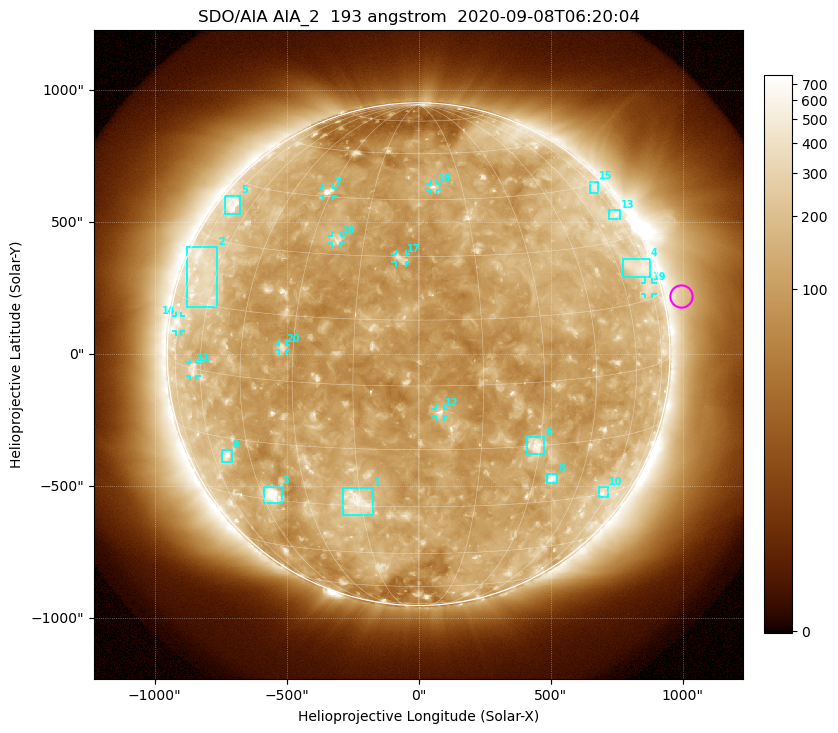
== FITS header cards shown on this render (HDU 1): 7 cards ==
TELESCOP= 'SDO/AIA'
INSTRUME= 'AIA_2'
WAVELNTH=                  193
WAVEUNIT= 'angstrom'
DATE-OBS= '2020-09-08T06:20:04.85'
CTYPE1  = 'HPLN-TAN'
CTYPE2  = 'HPLT-TAN'

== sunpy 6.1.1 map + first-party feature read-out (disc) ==
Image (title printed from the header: SDO/AIA AIA_2  193 angstrom  2020-09-08T06:20:04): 1024 x 1024 px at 2.4 arcsec/px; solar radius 952 arcsec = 397 px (full disc in frame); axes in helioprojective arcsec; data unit not stated in the header (colour bar unlabelled)
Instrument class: DISC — disc imager (sunpy class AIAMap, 193 A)
Bright regions (active regions / flare kernels): reference = the median radial profile (limb darkening/brightening removed); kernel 9 px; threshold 5 sigma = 180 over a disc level ~121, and >= 1.15x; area >= 12 px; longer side >= 10 px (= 24 arcsec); searched inside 0.97 R_sun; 21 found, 20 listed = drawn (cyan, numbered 1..; 9 of them under ~33 arcsec drawn as corner ticks so the feature stays visible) (cap 20 boxes per figure: the strongest are kept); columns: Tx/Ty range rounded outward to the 5 arcsec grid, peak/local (2 s.f.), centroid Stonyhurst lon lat
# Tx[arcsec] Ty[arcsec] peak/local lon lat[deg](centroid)
1 -285..-170 -610..-505 4.7 -16 -29
2 -880..-760 175..405 2.6 -66 +20
3 -585..-515 -565..-500 9 -41 -29
4 770..875 290..365 2.5 +70 +23
5 -735..-675 530..600 3.7 -71 +39
6 410..475 -380..-315 4.9 +29 -15
7 -365..-325 600..630 6.9 -31 +46
8 485..525 -490..-450 5.1 +35 -24
9 -750..-705 -410..-365 4.3 -54 -20
10 685..720 -540..-505 3.4 +57 -29
11 -870..-840 -85..-30 2.9 -63 +0
12 65..95 -235..-205 6 +5 -6
13 720..765 510..545 2.6 +73 +36
14 -920..-900 85..145 3 -75 +9
15 645..685 610..655 2.4 +74 +44
16 -330..-295 420..450 3.4 -23 +34
17 -90..-45 345..380 3.9 -5 +30
18 45..70 620..645 3.4 +5 +49
19 860..885 225..270 2 +73 +18
20 -530..-505 15..35 3.4 -33 +8
Off-limb structures (1.02-1.3 R_sun): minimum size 162 px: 3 found; the strongest spans PA ~225..325 deg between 1.02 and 1.3 R_sun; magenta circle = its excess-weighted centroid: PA ~285 deg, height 1.07 R_sun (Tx ~995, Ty ~220 arcsec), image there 1.5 x the reference